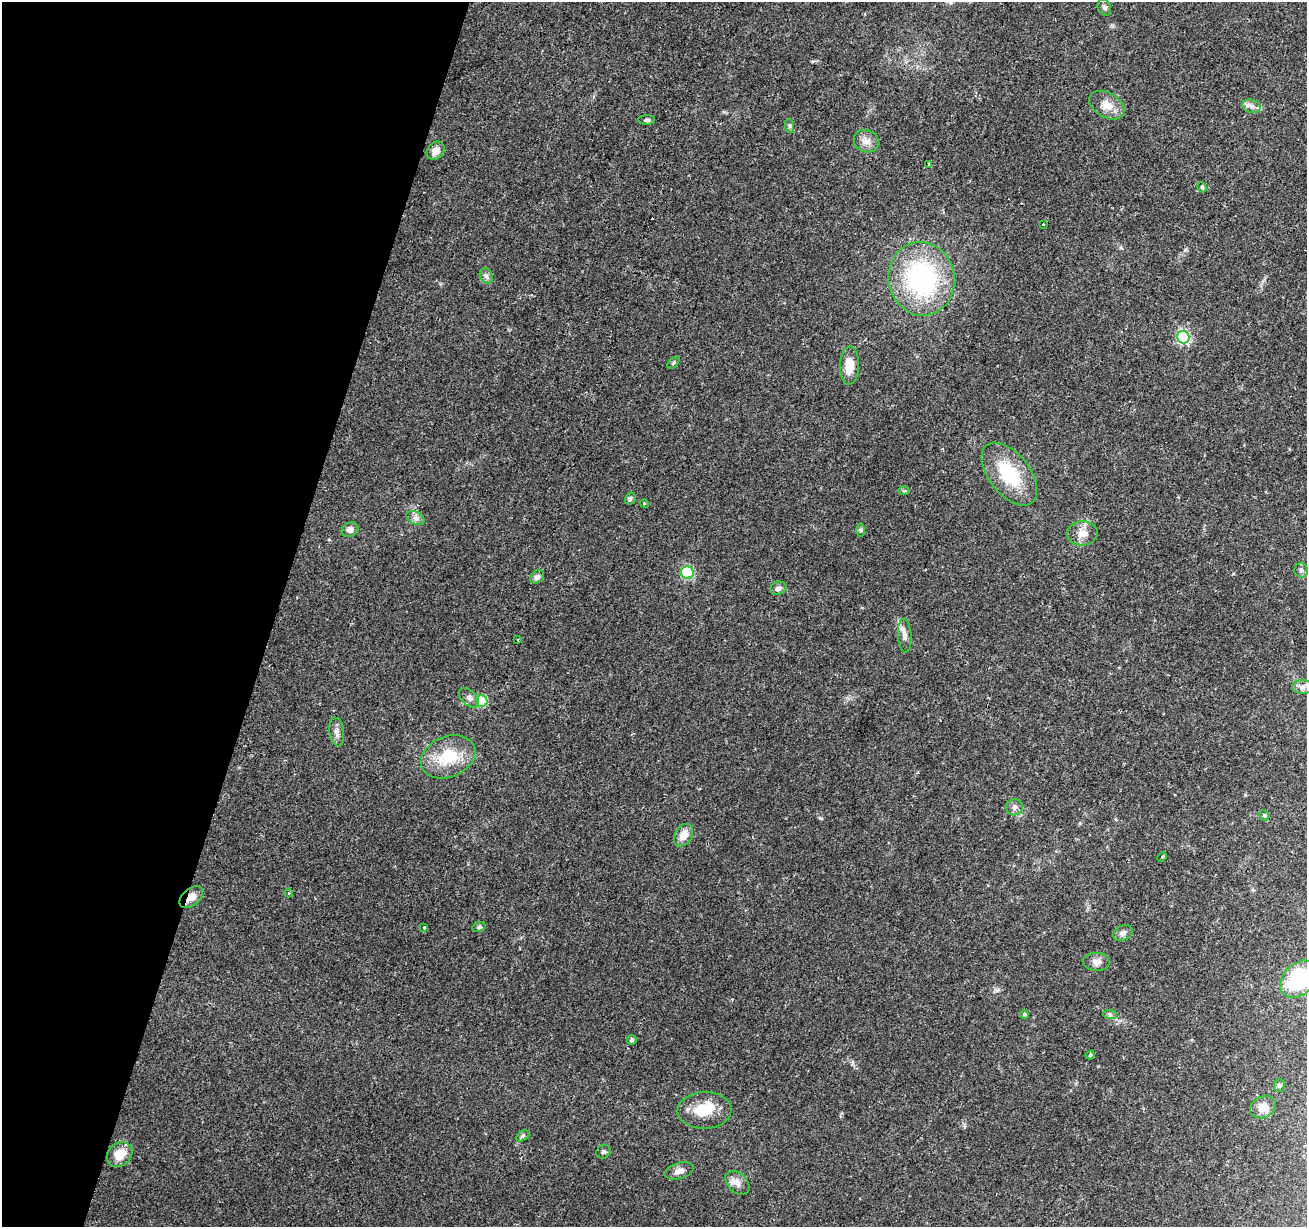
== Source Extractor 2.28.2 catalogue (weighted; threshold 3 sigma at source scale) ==
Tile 9 of 4 x 4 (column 1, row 3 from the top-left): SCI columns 1-1305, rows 1446-2670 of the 5229 x 5404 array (HDU 1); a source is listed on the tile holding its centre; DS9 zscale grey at full resolution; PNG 1309 x 1229 px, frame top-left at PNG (2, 2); each listed source drawn as its Kron ellipse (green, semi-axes under 4 px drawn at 4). Shown black and unused: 21% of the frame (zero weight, under 2 of 3 exposures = <1% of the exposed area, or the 3 px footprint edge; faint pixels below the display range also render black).
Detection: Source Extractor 2.28.2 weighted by HDU 2 'WHT'; one run over the whole footprint, this tile lists its part. Background 0.0903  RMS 0.0059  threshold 0.0267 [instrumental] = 3 sigma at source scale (4.5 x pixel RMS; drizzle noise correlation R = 1.50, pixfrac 1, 0.0396/0.0396 arcsec/px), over >= 5 px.
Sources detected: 59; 2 inside a brighter listed object's ellipse — not listed separately; the other 57 listed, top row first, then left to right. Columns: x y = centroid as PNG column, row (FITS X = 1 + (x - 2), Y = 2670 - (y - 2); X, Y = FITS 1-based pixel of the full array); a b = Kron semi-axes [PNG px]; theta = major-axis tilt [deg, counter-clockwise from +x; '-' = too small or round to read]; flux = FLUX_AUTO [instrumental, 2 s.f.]
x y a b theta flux
1104 7 8 6 -62 1.8
1107 105 19 12 -30 7.3
1251 106 9 6 -15 2.4
646 120 8 4 0 1.2
790 126 7 4 -88 1.1
866 141 13 11 -26 4.4
436 151 10 8 49 4.9
928 164 3 3 - 0.93
1202 187 5 4 - 0.84
1043 224 3 3 - 1.3
486 276 8 6 -67 1.8
922 279 37 33 -79 92
1183 337 6 6 - 74
673 363 7 4 45 0.81
849 365 19 9 88 10
1009 474 36 20 -52 32
904 491 6 4 0 0.81
630 499 6 5 - 1
644 503 4 3 - 0.52
415 518 9 6 -26 2.3
350 530 8 7 - 3.1
861 530 6 4 -89 0.97
1082 533 15 12 3 6.1
1301 570 7 7 - 1.8
687 573 6 6 - 49
537 577 7 6 - 2.1
778 588 8 6 22 2.3
905 636 17 6 -87 3.4
518 640 3 2 - 0.45
1302 687 10 6 1 2.5
469 698 12 7 -44 2.7
482 701 6 5 - 38
337 732 14 7 -82 3.3
448 757 28 20 22 24
1015 807 8 8 - 2.3
1264 815 5 5 - 0.94
683 835 12 8 60 6.2
1162 857 5 3 - 0.71
289 893 4 3 - 0.6
191 897 14 8 40 5.7
424 927 3 3 - 2.2
479 927 6 5 - 1
1123 933 10 7 27 2.7
1096 962 13 9 -2 3.6
1299 979 21 15 45 41
1024 1014 4 4 - 1.1
1110 1014 7 4 -1 1.2
632 1040 5 4 - 1.5
1090 1055 4 4 - 0.82
1279 1086 6 5 - 1.1
1263 1107 14 10 28 6.9
705 1110 27 18 3 16
523 1136 7 5 27 1.1
603 1152 7 6 - 1.3
120 1154 14 11 40 11
679 1171 15 8 16 3.6
737 1183 14 9 -44 4.3
Overlapping masked pixels (flux is a lower limit): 1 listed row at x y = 191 897
Isophote crosses this tile's border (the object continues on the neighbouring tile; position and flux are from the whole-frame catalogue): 1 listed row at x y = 1299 979
Unlisted compact peaks at least as high as the median listed source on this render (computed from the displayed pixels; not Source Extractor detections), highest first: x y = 1245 795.